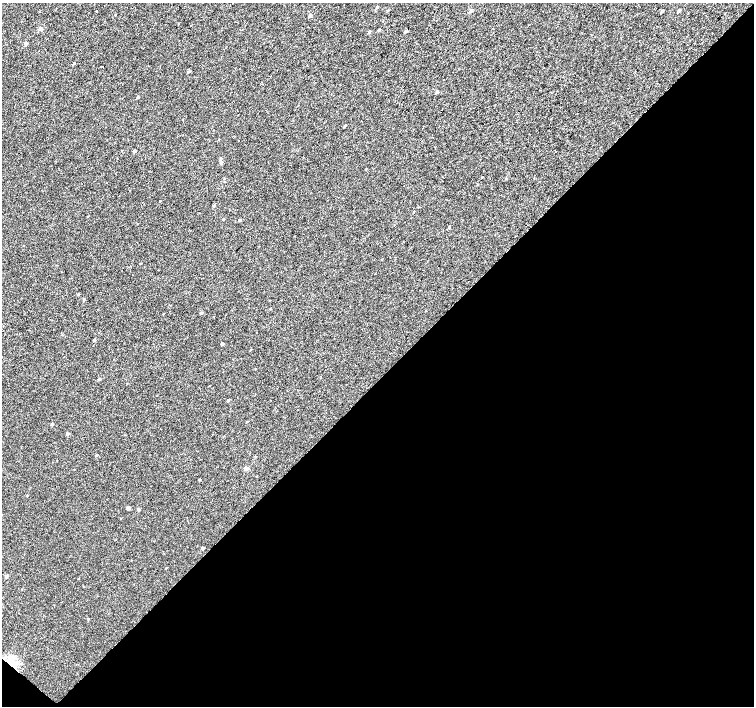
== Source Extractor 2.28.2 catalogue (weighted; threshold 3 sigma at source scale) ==
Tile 15 of 4 x 4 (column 3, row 4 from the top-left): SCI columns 3014-4517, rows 232-1639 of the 6023 x 6028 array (HDU 1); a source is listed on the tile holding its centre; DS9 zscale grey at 2 x 2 block average (1 PNG px = mean of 2 x 2 image px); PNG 756 x 708 px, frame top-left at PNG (2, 3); no overlay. Shown black and unused: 47% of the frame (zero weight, under 3 of 4 exposures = <1% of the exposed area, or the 3 px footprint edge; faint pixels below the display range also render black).
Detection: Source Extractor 2.28.2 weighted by HDU 2 'WHT'; one run over the whole footprint, this tile lists its part. Background 2.34e-04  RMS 0.0024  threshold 0.0107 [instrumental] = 3 sigma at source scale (4.5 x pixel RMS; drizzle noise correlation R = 1.50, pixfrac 1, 0.0396/0.0396 arcsec/px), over >= 5 px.
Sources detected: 56; all 56 listed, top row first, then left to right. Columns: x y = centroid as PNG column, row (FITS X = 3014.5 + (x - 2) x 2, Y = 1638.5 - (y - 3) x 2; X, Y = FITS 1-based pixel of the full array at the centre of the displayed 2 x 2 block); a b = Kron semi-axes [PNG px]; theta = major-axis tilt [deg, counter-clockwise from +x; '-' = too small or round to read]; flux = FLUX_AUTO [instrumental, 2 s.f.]
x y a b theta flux
377 7 3 2 - 0.77
388 10 3 2 - 0.5
679 10 4 2 - 1.1
96 11 2 2 - 0.32
471 11 3 2 - 1.7
662 11 3 2 - 1
115 14 3 2 - 0.28
310 15 3 2 - 2.2
40 28 3 2 - 2.3
379 30 3 3 - 0.65
369 31 3 2 - 0.94
405 31 3 3 - 1
26 44 3 2 - 2.2
74 63 3 2 - 0.59
188 72 3 3 - 0.74
437 92 3 2 - 1.2
137 97 3 2 - 0.59
345 125 3 2 - 0.63
134 151 3 2 - 1.6
221 159 3 3 - 0.8
221 162 3 3 - 0.9
482 177 3 2 - 0.29
224 178 2 2 - 0.33
506 179 3 2 - 0.32
477 184 3 2 - 0.28
214 206 3 3 - 0.6
88 216 2 2 - 0.2
223 219 2 2 - 0.44
240 220 3 3 - 0.44
449 227 3 2 - 0.5
140 263 3 2 - 0.24
78 294 3 3 - 0.37
84 299 3 3 - 0.74
270 309 3 2 - 0.26
201 313 3 2 - 0.95
163 314 3 2 - 0.27
94 340 3 2 - 0.84
222 344 3 2 - 1.1
251 349 3 2 - 0.4
99 379 3 2 - 0.8
228 400 3 3 - 0.4
246 422 2 2 - 0.24
52 424 3 2 - 0.9
67 433 3 3 - 1.1
96 455 3 2 - 0.48
255 456 3 2 - 0.28
246 468 3 3 - 3.2
199 480 2 2 - 0.74
27 496 2 2 - 0.41
128 508 3 2 - 2.5
138 509 3 2 - 1.1
202 548 3 2 - 1.3
166 568 3 2 - 0.36
6 576 3 3 - 1.9
88 619 3 2 - 0.39
11 663 4 3 - 54
Overlapping masked pixels (flux is a lower limit): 1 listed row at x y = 11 663
Diffuse or blended objects may show on this block-average render without a row.